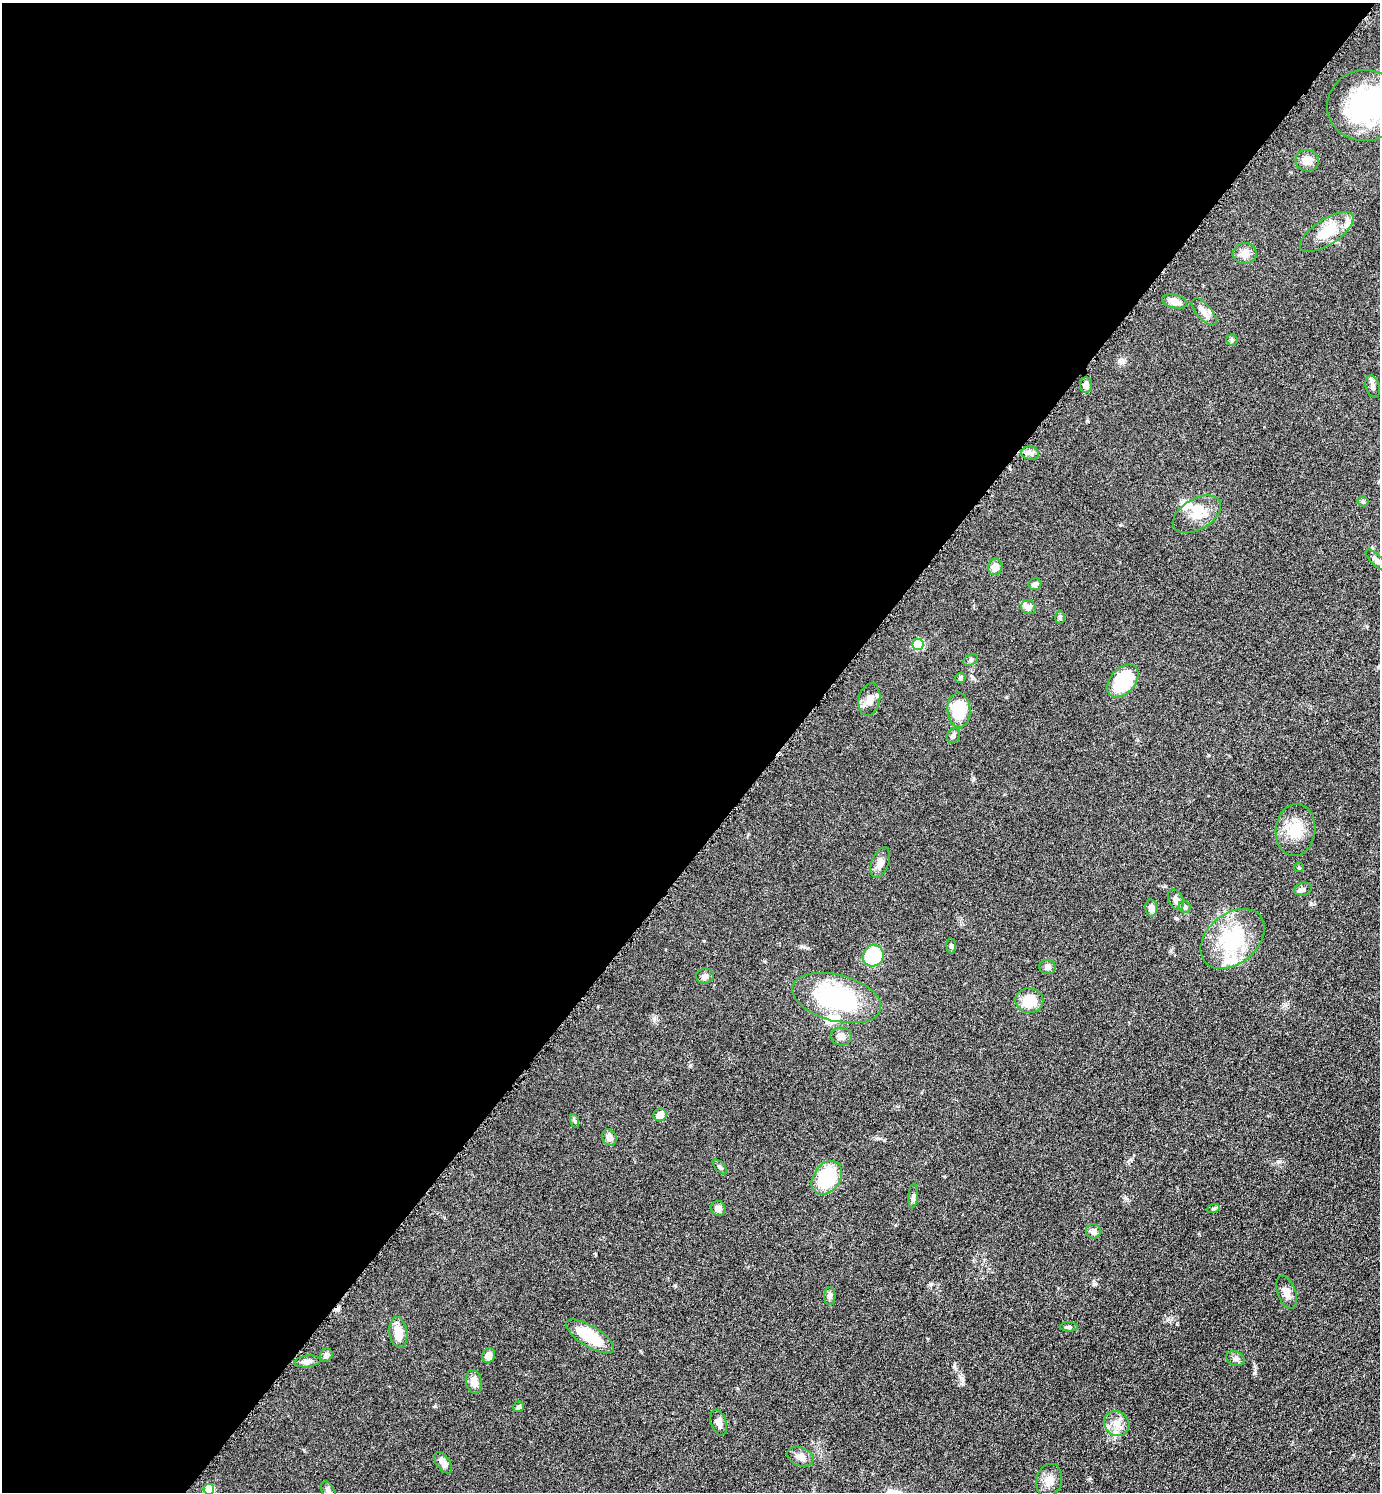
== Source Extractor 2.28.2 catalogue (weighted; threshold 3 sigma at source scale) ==
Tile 5 of 4 x 4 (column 1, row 2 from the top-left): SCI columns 162-1539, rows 2987-4476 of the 5975 x 5973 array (HDU 1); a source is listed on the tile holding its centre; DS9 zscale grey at full resolution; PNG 1382 x 1494 px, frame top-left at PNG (2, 3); each listed source drawn as its Kron ellipse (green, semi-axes under 4 px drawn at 4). Shown black and unused: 57% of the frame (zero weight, under 4 of 8 exposures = <1% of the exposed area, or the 3 px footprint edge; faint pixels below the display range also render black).
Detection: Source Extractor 2.28.2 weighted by HDU 2 'WHT'; one run over the whole footprint, this tile lists its part. Background 0.0485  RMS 0.004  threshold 0.0165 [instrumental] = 3 sigma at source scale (4.09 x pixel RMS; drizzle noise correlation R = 1.36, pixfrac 0.8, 0.05/0.05 arcsec/px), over >= 5 px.
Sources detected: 75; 2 inside a brighter object's white glare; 1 cosmic-ray / hot-pixel residue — neither listed nor drawn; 6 inside a brighter listed object's ellipse — not listed separately; the other 66 listed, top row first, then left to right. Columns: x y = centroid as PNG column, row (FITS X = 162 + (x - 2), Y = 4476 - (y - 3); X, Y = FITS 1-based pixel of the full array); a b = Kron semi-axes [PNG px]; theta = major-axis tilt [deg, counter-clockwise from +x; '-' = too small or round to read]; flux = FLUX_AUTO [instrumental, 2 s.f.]
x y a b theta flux
1365 105 38 35 10 51
1307 161 12 10 -11 3.8
1327 232 31 12 33 12
1245 253 12 11 - 3
1174 301 13 6 -13 3.5
1204 312 17 7 -49 2.7
1232 340 5 5 - 0.6
1086 385 8 6 87 1.9
1373 386 11 6 -74 1.5
1030 453 9 6 -13 1.3
1363 501 5 5 - 0.54
1197 514 26 15 31 7.6
1376 560 14 5 -45 1.5
995 567 8 7 - 3.1
1035 584 6 6 - 1.3
1028 607 7 7 - 1.5
1060 617 7 5 -90 0.7
918 644 5 5 - 22
970 660 8 5 28 0.8
960 678 6 5 - 0.66
1123 681 19 12 48 24
869 699 16 10 79 3.1
959 710 17 11 -85 16
953 735 8 6 61 1.1
1295 830 26 20 83 9.3
880 863 16 8 68 2.5
1299 867 5 4 - 0.45
1303 889 9 6 14 1.1
1176 900 11 7 -64 1.8
1185 907 6 5 - 0.8
1151 908 8 6 -86 2.4
1232 939 36 25 40 25
951 946 7 5 -83 0.77
873 956 11 10 - 22
1047 967 8 7 - 1.5
705 976 9 7 8 1.3
837 998 45 23 -15 47
1029 1001 14 12 -6 8.1
841 1036 10 9 - 2.2
660 1115 7 6 - 3.3
575 1121 7 4 -70 0.6
609 1137 8 7 - 2.1
720 1167 9 5 -45 0.83
827 1178 18 13 55 22
913 1196 12 5 85 1
718 1208 7 7 - 1.8
1213 1209 6 4 20 0.57
1093 1231 7 7 - 1.8
1287 1292 17 9 -70 2.9
830 1296 9 5 89 1
1069 1327 9 4 -2 0.74
398 1333 15 8 -82 5
590 1336 27 10 -31 16
326 1355 7 6 - 1.4
489 1356 8 6 71 2.6
1235 1359 9 7 -25 1.2
307 1361 13 6 7 1.8
474 1382 12 8 -77 3
518 1407 5 5 - 0.93
719 1422 13 8 -72 2.3
1117 1423 13 12 - 4.1
800 1457 14 9 -21 2.6
443 1463 12 6 -54 2.2
1049 1480 17 12 76 4.2
209 1489 5 5 - 15
328 1491 10 6 -60 1.2
Isophote crosses this tile's border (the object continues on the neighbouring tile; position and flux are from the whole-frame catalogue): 4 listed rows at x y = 1365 105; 1376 560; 209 1489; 328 1491
Unlisted compact peaks at least as high as the median listed source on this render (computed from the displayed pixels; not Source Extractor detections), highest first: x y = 1094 1284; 1176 918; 435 1406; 804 947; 961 1378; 954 1367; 690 1065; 654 1019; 1279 1161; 973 780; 1123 362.